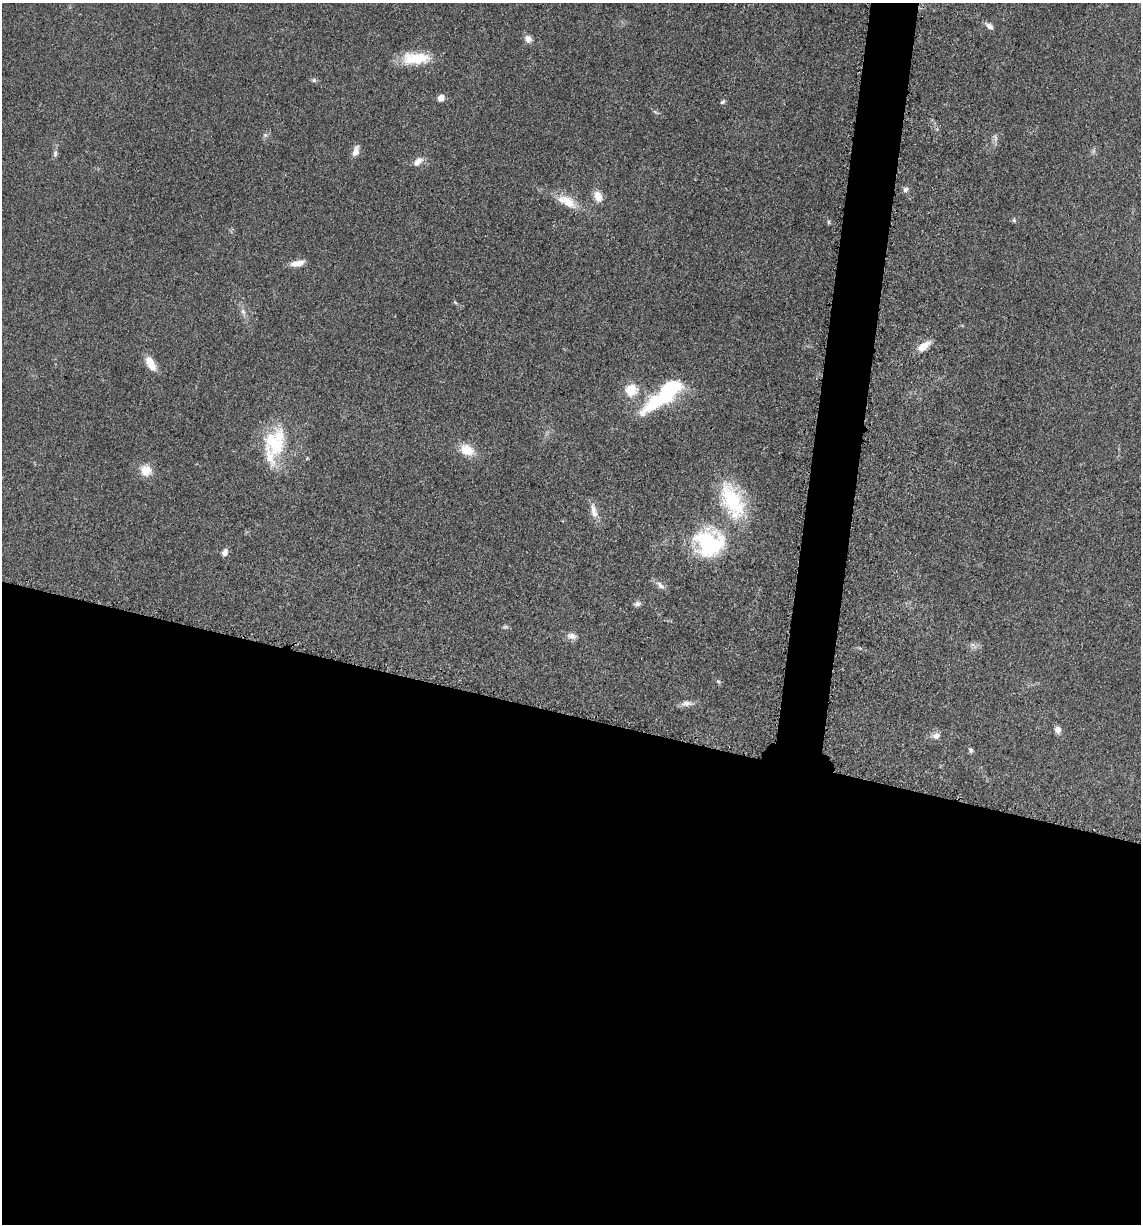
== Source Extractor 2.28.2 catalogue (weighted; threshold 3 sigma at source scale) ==
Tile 14 of 4 x 4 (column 2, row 4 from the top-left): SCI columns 1386-2524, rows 21-1242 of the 4980 x 4922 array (HDU 1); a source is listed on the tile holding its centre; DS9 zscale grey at full resolution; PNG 1143 x 1226 px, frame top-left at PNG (2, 3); no overlay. Shown black and unused: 44% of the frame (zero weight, under 3 of 5 exposures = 4% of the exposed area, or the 3 px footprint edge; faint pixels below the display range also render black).
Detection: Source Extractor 2.28.2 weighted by HDU 2 'WHT'; one run over the whole footprint, this tile lists its part. Background 0.0564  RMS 0.0058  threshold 0.0261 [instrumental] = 3 sigma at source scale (4.5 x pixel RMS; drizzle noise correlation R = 1.50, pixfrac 1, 0.05/0.05 arcsec/px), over >= 5 px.
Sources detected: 41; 3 inside a brighter listed object's ellipse — not listed separately; the other 38 listed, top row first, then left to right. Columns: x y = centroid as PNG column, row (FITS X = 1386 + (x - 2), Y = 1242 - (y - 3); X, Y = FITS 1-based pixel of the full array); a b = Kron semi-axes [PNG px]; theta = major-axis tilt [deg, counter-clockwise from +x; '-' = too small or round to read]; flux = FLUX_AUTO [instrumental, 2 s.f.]
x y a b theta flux
989 26 11 6 -38 2.7
528 39 10 8 -61 3.1
416 58 35 14 2 19
314 80 7 5 -22 1.2
441 98 7 6 - 3.9
723 102 7 4 44 1.1
265 135 5 5 - 1.2
995 138 11 5 -79 1.9
356 151 14 7 71 3.8
55 153 10 6 89 1.7
418 162 14 8 41 4.1
906 189 7 6 - 2.1
598 197 12 8 -68 6.6
568 202 26 13 -40 11
1014 220 6 5 - 1
828 222 6 4 -72 0.86
297 263 17 7 11 4.9
243 311 9 6 -63 2.2
924 346 18 8 38 7.1
150 363 17 8 -60 9.2
631 390 6 6 - 36
668 390 23 13 49 55
275 444 38 26 -65 31
467 450 16 11 -27 11
146 470 15 14 - 7.6
732 501 50 24 -66 42
594 511 24 8 -77 5.1
709 543 28 26 -13 61
225 552 8 6 66 2.7
660 585 13 7 -43 2.9
637 604 9 7 13 1.9
505 627 9 4 8 1
572 636 13 8 -13 3.3
718 681 5 5 - 0.82
686 703 17 7 1 3.3
1058 730 9 7 -78 2.9
936 736 10 8 10 3.1
971 750 8 5 -82 1.2